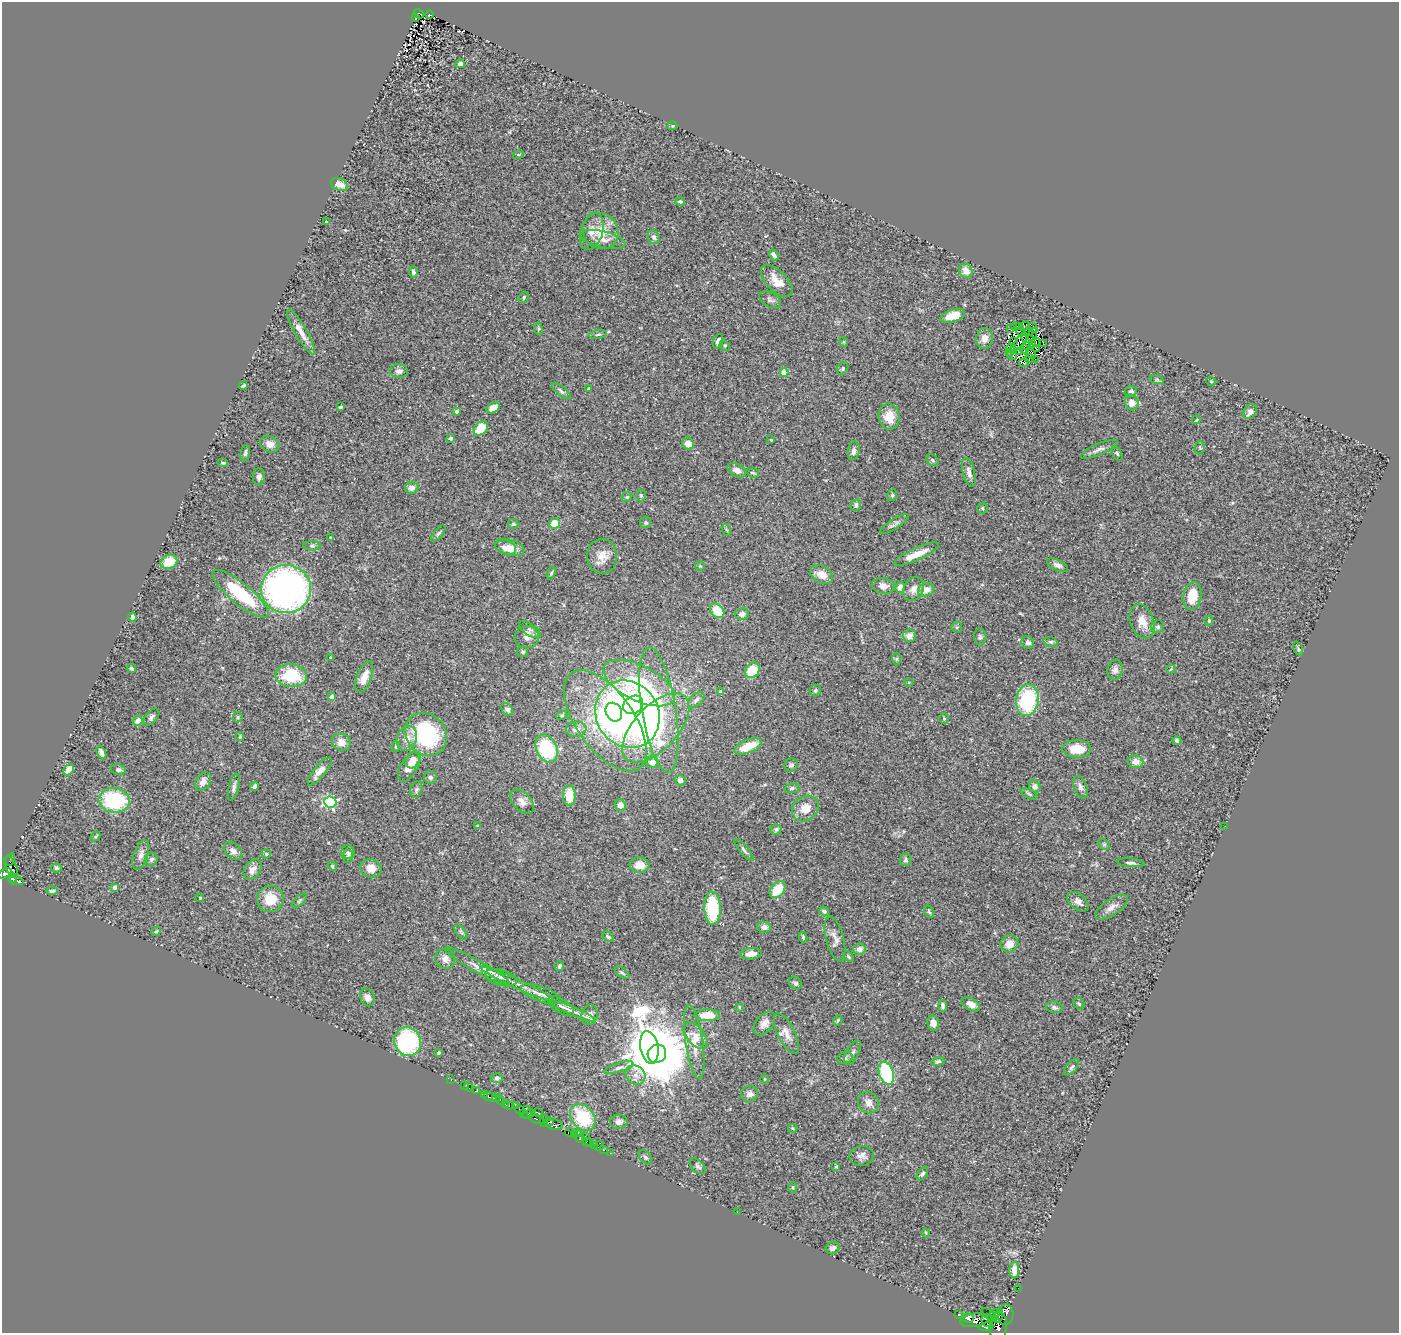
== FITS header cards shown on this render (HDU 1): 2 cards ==
NAXIS1  =                 1397
NAXIS2  =                 1331

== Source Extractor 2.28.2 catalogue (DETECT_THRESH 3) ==
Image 1397 x 1331 px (HDU 1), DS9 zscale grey, 1 PNG px = 1 image px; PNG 1401 x 1335 px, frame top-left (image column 1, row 1331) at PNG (2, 2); each listed source drawn as its Kron ellipse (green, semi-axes under 4 px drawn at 4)
Background 0.289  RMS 0.039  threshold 0.118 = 3 sigma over >= 5 px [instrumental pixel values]
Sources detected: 337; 6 with non-positive FLUX_AUTO (blend fragments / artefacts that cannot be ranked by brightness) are neither listed nor drawn; the other 331 listed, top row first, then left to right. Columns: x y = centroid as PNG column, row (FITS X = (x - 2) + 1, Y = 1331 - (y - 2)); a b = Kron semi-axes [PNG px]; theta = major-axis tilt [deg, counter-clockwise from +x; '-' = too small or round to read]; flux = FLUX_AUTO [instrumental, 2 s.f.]
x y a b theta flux
419 14 5 4 - 48
429 15 4 3 - 47
416 18 3 2 - 3.8
460 64 4 4 - 12
672 126 5 4 - 3.4
518 155 5 3 - 2.5
340 184 9 6 -25 22
680 202 4 4 - 5.5
326 222 3 2 - 1.9
592 231 19 11 74 26
601 231 19 17 -47 64
654 237 7 5 -70 8
603 239 23 8 -12 23
774 255 6 4 -60 10
966 271 7 6 - 25
413 272 5 4 - 7.5
777 281 20 10 -45 35
524 297 6 4 60 4.1
770 300 12 7 -28 8.2
953 316 12 6 18 41
1025 326 5 3 - 2.9
1016 327 4 2 - 2.7
1019 327 3 2 - 1.9
1033 327 5 3 - 4.1
538 329 6 3 -82 2.9
1011 329 2 2 - 0.97
301 332 26 6 -60 25
1021 332 5 2 - 2.8
1028 332 4 2 - 3
598 334 9 3 6 4.3
1033 334 7 2 76 3.9
984 338 10 8 82 20
1027 338 6 3 -20 0.18
718 341 7 5 73 11
1021 341 9 4 57 9.5
844 342 5 3 - 2.2
1013 342 4 2 - 2.5
1036 342 4 2 - 3.2
1043 343 4 2 - 2.2
725 345 5 5 - 3.7
1032 345 4 2 - 4.6
1026 346 4 2 - 4.6
1010 348 4 2 - 1.8
1037 348 4 3 - 1.4
1024 349 5 2 - 2.1
1014 350 3 2 - 0.69
1019 351 3 2 - 3
1010 352 3 2 - 2.3
1031 353 5 3 - 5.1
1012 355 5 2 - 2.4
1030 358 5 2 - 3.6
1035 359 3 2 - 0.67
1024 362 5 4 - 7
843 369 7 5 59 4.4
399 371 9 7 -4 12
784 373 4 4 - 49
1157 380 7 4 -19 4.7
1211 381 5 3 - 2.1
243 385 4 3 - 5.1
589 389 4 3 - 12
561 391 11 4 -39 7
1131 391 6 5 - 6.6
1132 402 8 6 -68 23
341 407 3 3 - 5.4
493 408 7 5 32 32
457 411 3 3 - 8
1250 412 8 6 56 14
889 417 13 10 -80 44
1196 420 4 3 - 2.5
481 428 8 6 48 100
451 438 4 3 - 15
771 440 3 2 - 1.6
270 444 10 8 -28 19
688 444 6 5 - 24
1200 448 6 4 85 3.6
1099 449 20 5 23 13
854 451 9 6 79 11
245 453 8 4 79 5.1
1117 453 8 4 -62 4.2
932 460 6 5 - 5.1
223 463 5 3 - 3.8
737 470 10 6 -27 15
969 472 14 6 -75 16
753 473 6 3 -18 4.3
259 477 8 6 85 8
412 488 7 6 - 15
641 495 6 4 -87 4.8
892 495 6 4 70 3.8
627 497 6 4 42 4
856 505 6 5 - 8
982 508 5 5 - 3.4
646 522 5 5 - 4.9
513 524 5 5 - 5.6
555 524 5 5 - 61
894 524 17 5 32 9.2
727 530 6 4 -69 3.2
438 533 10 4 49 5.9
331 538 3 2 - 1.9
312 546 8 5 0 5
510 547 15 8 -16 30
506 548 10 7 -21 20
916 554 24 6 24 40
602 556 17 15 -87 35
169 562 9 7 26 50
1057 565 11 5 -25 10
700 566 5 4 - 3.1
551 573 6 4 68 4.3
822 575 12 8 -28 28
883 586 12 7 -9 22
900 587 6 4 74 14
286 589 25 24 - 870
914 589 12 9 65 18
926 590 8 6 21 22
240 594 35 10 -39 170
1192 596 14 9 80 58
717 611 8 6 -49 63
742 614 7 6 - 11
132 617 4 3 - 7.3
1209 620 5 4 - 3.9
1142 621 18 11 -70 32
957 627 5 5 - 3.7
1158 627 7 6 - 7.8
530 630 12 5 -33 9.2
909 636 6 6 - 16
527 637 12 11 - 17
980 637 8 6 -86 5.9
1028 642 6 6 - 7.9
1051 642 7 4 -18 4.4
1298 649 7 4 -64 4.1
523 652 5 5 - 4
330 657 3 3 - 1.7
897 659 6 4 89 3.8
131 668 5 4 - 4.8
1171 669 4 3 - 2.3
752 670 8 6 53 70
1115 670 10 7 81 11
291 676 16 11 -6 120
364 677 16 7 69 34
909 682 4 4 - 3.1
639 683 39 17 -26 240
815 690 6 6 - 4.9
721 692 4 3 - 14
332 697 4 4 - 33
696 700 10 6 41 9.1
1027 700 16 11 81 210
633 705 10 8 36 130
507 709 7 5 -50 8.2
659 710 63 17 -81 280
614 712 10 8 -59 110
627 714 35 31 -55 1300
562 715 5 3 - 3.1
151 717 10 6 49 7.4
238 717 5 4 - 3.6
944 719 5 5 - 3.7
138 721 5 4 - 22
605 721 59 28 -55 330
656 728 43 22 47 320
576 729 10 7 5 16
426 734 23 19 -50 240
240 736 4 3 - 3.6
407 738 13 9 71 24
1177 741 4 3 - 6.5
341 742 9 8 - 23
748 746 14 6 22 55
396 747 5 4 - 3.3
547 749 14 10 -64 180
1077 749 14 9 -1 45
101 753 7 4 -65 9.8
413 760 8 6 67 14
652 762 6 6 - 23
1136 762 8 6 -14 20
791 765 7 6 - 8
409 767 17 8 58 35
69 770 6 4 49 41
118 770 8 5 -11 7.3
319 772 17 5 51 21
431 777 6 6 - 6.7
680 780 5 5 - 13
203 781 10 7 58 16
255 786 4 3 - 7.8
1035 786 6 5 - 8
234 787 14 5 76 10
1080 787 12 6 -70 11
792 788 7 4 15 5.4
416 790 8 5 70 5.8
1029 794 9 4 -26 5
569 795 10 6 -88 56
114 800 15 12 -7 200
330 802 6 5 - 380
522 802 14 9 -44 18
620 805 6 5 - 23
805 809 14 12 39 37
478 826 4 3 - 3.5
1225 826 2 2 - 1.8
776 829 6 5 - 5.2
95 837 5 4 - 4
1104 844 6 4 -45 3.6
744 850 13 3 -50 6.7
233 851 10 7 -46 14
348 852 7 6 - 7.6
266 854 4 4 - 3.6
141 855 15 7 71 16
348 857 6 5 - 4.6
151 859 7 6 - 6.4
10 860 6 2 61 22
905 860 6 6 - 5.9
1131 863 14 4 -5 6.7
639 865 10 7 -7 30
332 866 5 4 - 3.4
11 867 11 5 -66 260
56 868 5 4 - 4.1
371 868 10 9 - 27
253 869 11 7 55 16
5 873 7 4 25 570
12 878 4 3 - 200
17 881 8 3 -11 210
115 887 4 4 - 19
777 890 9 6 49 73
52 891 5 4 - 5.6
200 898 4 3 - 2
270 899 13 13 - 52
299 901 9 4 45 4.1
1078 902 12 7 -38 13
1112 907 19 8 33 19
713 908 16 8 -87 150
824 911 5 4 - 7.2
929 912 6 3 -64 4
764 927 7 5 -13 14
156 931 5 4 - 3.4
461 932 9 4 -53 5.5
608 937 6 4 -37 5.3
803 937 5 3 - 4.2
835 939 23 9 -76 19
1009 944 9 8 - 29
859 949 6 5 - 14
751 954 10 6 6 19
848 957 6 3 -47 3.1
445 959 10 9 - 17
477 966 37 6 -29 26
560 966 5 4 - 5.5
622 973 8 4 -37 5.4
501 978 16 8 -15 19
795 983 7 5 -45 7.1
517 984 41 4 -24 37
541 994 21 7 -19 24
367 997 9 7 -67 12
971 1004 10 6 -29 18
1079 1004 6 5 - 4.7
561 1006 15 7 -32 15
943 1006 6 4 -84 6.3
739 1007 3 3 - 2.3
1054 1007 8 5 -13 6.4
572 1011 25 4 -22 17
590 1015 10 8 75 17
707 1015 13 6 2 43
838 1020 5 3 - 2.7
764 1023 13 8 51 18
933 1023 7 5 -80 17
786 1033 22 8 -63 25
696 1036 15 9 -52 24
408 1042 14 13 - 270
694 1042 37 8 -81 44
649 1047 16 9 -79 9800
853 1052 13 6 62 9.3
439 1053 3 3 - 4
657 1054 9 9 - 17000
845 1058 8 5 16 7.1
938 1061 6 4 16 5.1
1072 1067 10 5 48 6.9
619 1068 15 4 17 11
886 1073 12 7 -70 180
635 1075 10 9 - 19
497 1078 6 5 - 9
764 1079 5 3 - 2.1
451 1080 3 2 - 3.5
464 1086 3 2 - 16
468 1087 5 3 - 40
477 1090 3 3 - 61
484 1094 3 3 - 550
750 1094 8 8 - 14
490 1097 7 4 -12 56
496 1098 4 3 - 18
500 1100 4 3 - 39
868 1102 11 10 - 19
505 1104 3 2 - 10
509 1106 5 3 - 25
515 1106 3 2 - 57
519 1109 3 2 - 170
527 1110 3 3 - 180
524 1113 3 3 - 230
538 1113 5 3 - 110
529 1114 7 4 20 100
583 1117 15 11 -49 140
536 1119 8 3 -25 100
544 1121 6 3 84 310
550 1122 4 3 - 570
619 1122 8 7 - 13
554 1125 8 5 -11 380
793 1128 4 3 - 2.7
570 1132 4 3 - 130
575 1134 3 2 - 160
578 1134 4 2 - 77
585 1136 3 2 - 9.1
580 1138 4 3 - 180
586 1142 4 3 - 34
590 1143 3 3 - 33
594 1145 2 2 - 17
599 1146 6 2 46 14
603 1150 3 3 - 17
610 1153 2 2 - 9
862 1156 12 10 7 15
645 1157 8 5 -50 7
698 1166 9 5 -44 6.6
836 1166 4 3 - 2.7
922 1174 8 4 55 6.3
793 1187 5 4 - 3.5
737 1212 2 2 - 2.5
926 1233 4 4 - 2.4
833 1248 7 6 - 12
1014 1270 8 5 90 30
1018 1288 2 2 - 6.5
995 1313 5 4 - 680
959 1315 3 3 - 130
989 1315 9 3 -37 950
1006 1315 10 8 89 900
998 1317 7 3 69 610
968 1318 6 4 -6 1900
975 1320 14 6 9 2500
987 1321 6 5 - 1600
986 1327 7 4 11 1100
998 1327 14 8 85 2000
At the frame edge (FLAGS 8, measured only in part): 1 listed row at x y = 5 873
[6 non-positive-flux detections neither listed nor drawn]